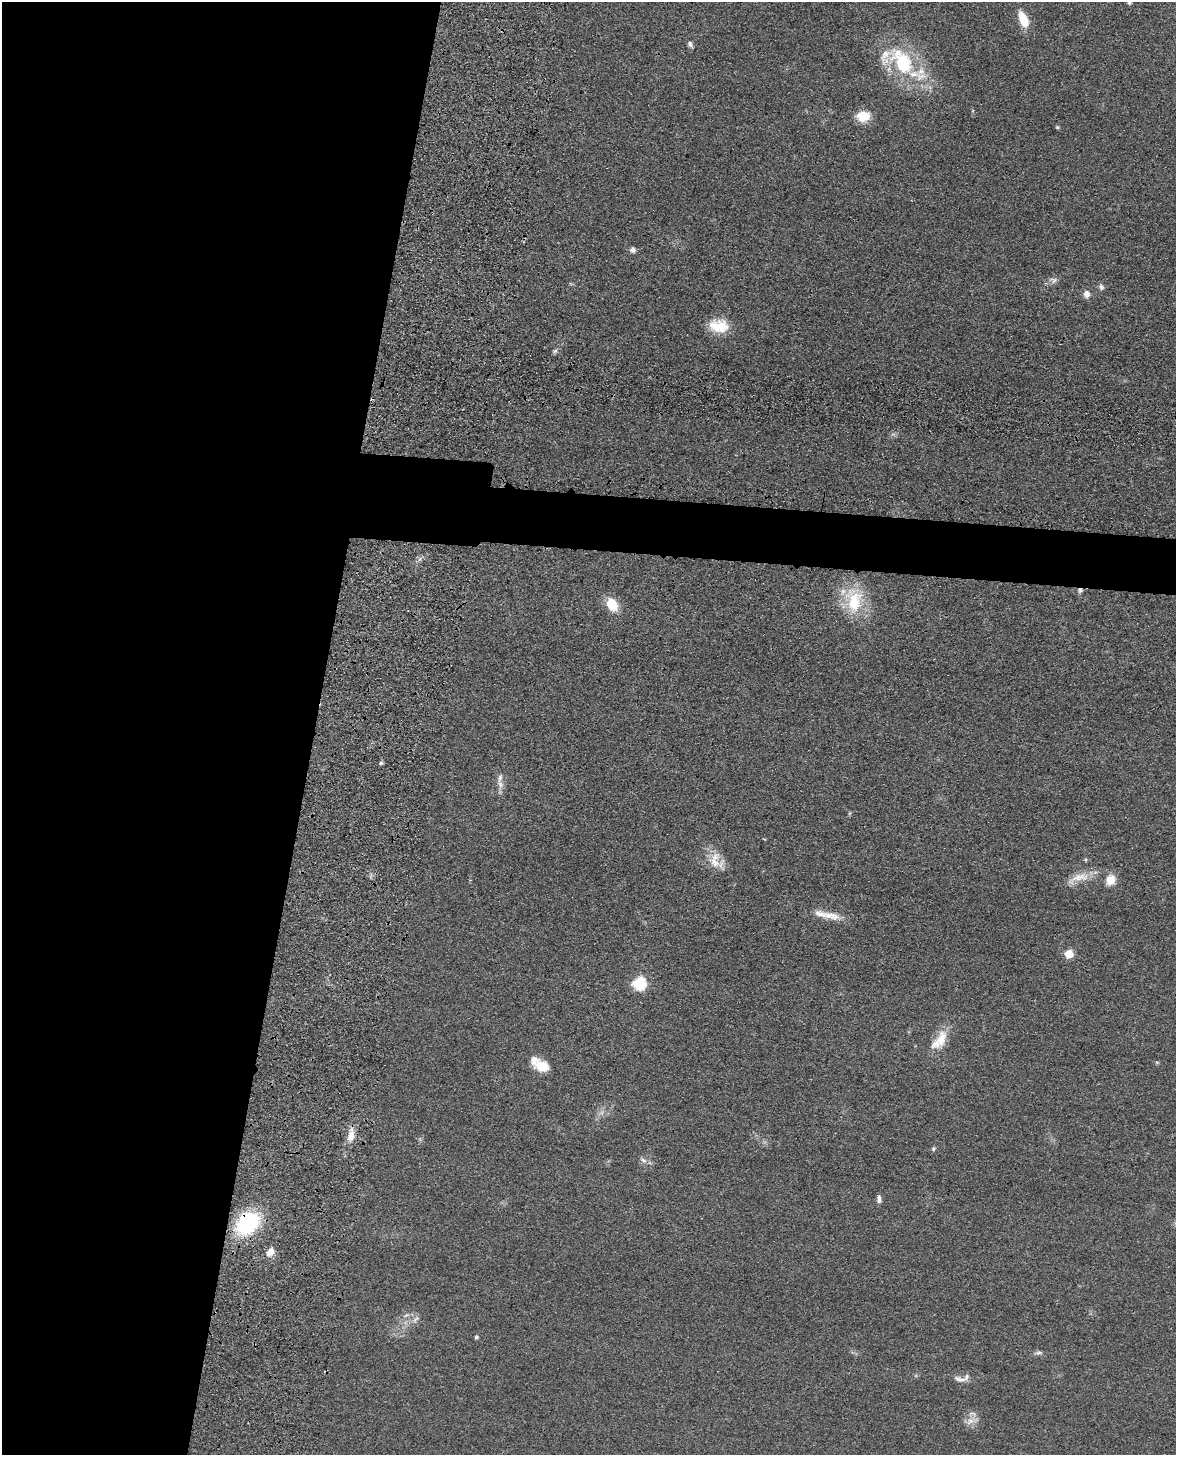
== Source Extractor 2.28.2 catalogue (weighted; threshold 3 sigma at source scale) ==
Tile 5 of 4 x 3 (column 1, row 2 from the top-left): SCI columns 19-1192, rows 1609-3061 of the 4869 x 4885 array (HDU 1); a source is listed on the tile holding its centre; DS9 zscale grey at full resolution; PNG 1178 x 1457 px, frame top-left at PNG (2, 2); no overlay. Shown black and unused: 30% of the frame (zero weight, under 3 of 4 exposures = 9% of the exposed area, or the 3 px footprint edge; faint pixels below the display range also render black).
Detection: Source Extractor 2.28.2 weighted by HDU 2 'WHT'; one run over the whole footprint, this tile lists its part. Background 0.0534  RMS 0.0086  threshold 0.0388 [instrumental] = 3 sigma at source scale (4.5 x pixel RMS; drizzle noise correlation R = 1.50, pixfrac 1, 0.05/0.05 arcsec/px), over >= 5 px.
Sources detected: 43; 1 cosmic-ray / hot-pixel residue — not listed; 6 inside a brighter listed object's ellipse — not listed separately; the other 36 listed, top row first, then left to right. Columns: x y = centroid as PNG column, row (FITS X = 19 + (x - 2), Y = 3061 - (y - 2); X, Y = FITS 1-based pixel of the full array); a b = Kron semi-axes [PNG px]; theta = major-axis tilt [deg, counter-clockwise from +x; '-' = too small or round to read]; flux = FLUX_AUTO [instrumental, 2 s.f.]
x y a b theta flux
1129 3 6 4 -19 1.2
1023 19 19 9 -67 17
690 44 7 5 -57 2.4
902 62 42 24 -55 67
863 116 12 9 3 19
1057 127 5 4 - 1.1
632 250 7 7 - 2.9
1054 280 10 8 -37 3.2
1101 287 8 7 - 2.5
1087 294 9 8 - 4.8
719 326 24 16 -7 21
555 351 8 5 39 1.8
1080 590 6 6 - 2.3
854 601 37 22 89 39
612 605 14 10 -62 20
381 763 6 4 22 1.5
500 784 10 8 -79 4.4
715 862 19 12 -51 13
1079 877 35 11 18 14
1110 880 11 10 - 11
832 916 27 10 -15 12
1069 954 5 5 - 28
639 983 6 6 - 94
941 1039 29 13 72 16
542 1066 16 12 -28 15
351 1135 19 8 79 8.7
933 1149 6 5 - 1.4
643 1160 9 7 -32 3.1
879 1199 10 5 -87 3.1
247 1223 22 17 46 82
270 1252 11 8 53 7
415 1319 11 5 48 3.1
476 1337 4 4 - 1.9
1039 1353 10 5 0 2.3
960 1379 17 7 -11 5.8
970 1421 13 9 45 6.6
Overlapping masked pixels (flux is a lower limit): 2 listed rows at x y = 1080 590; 247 1223